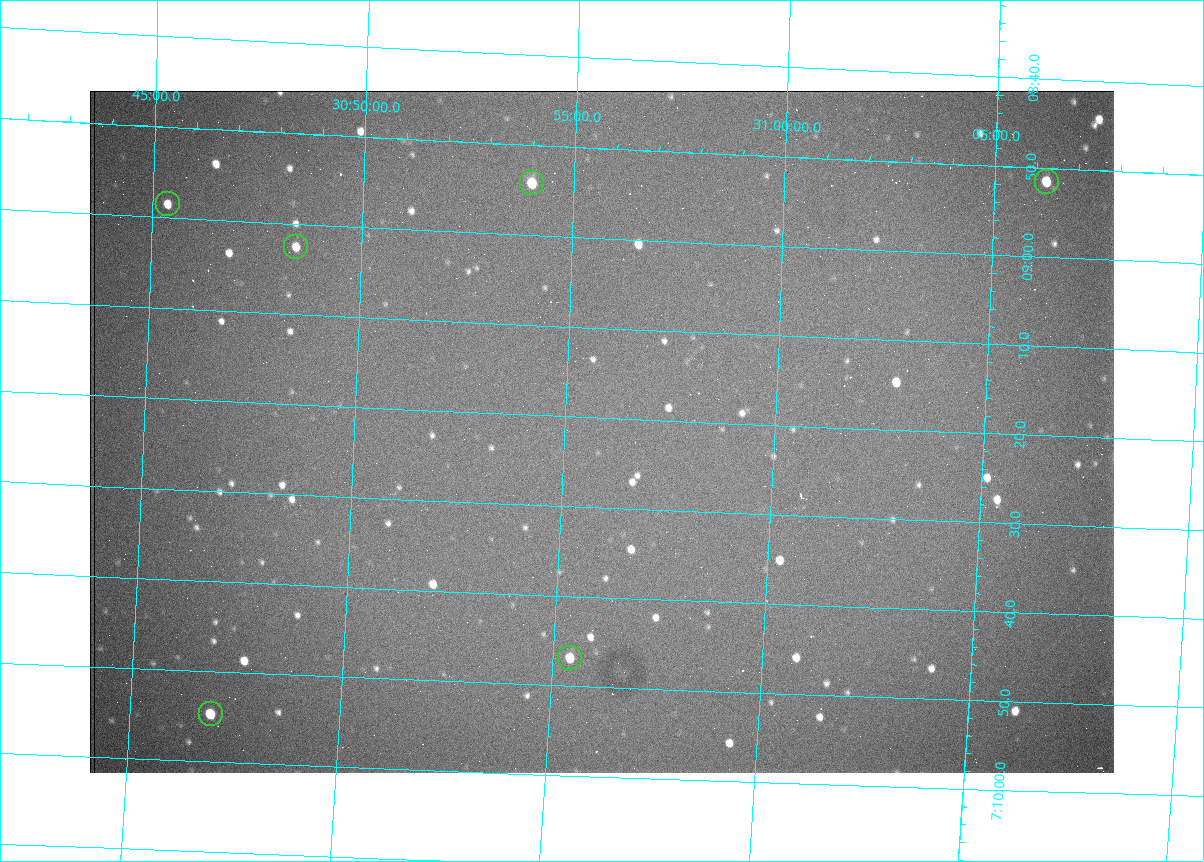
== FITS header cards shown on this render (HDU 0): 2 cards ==
NAXIS1  =                 1024 /fastest changing axis
NAXIS2  =                  682 /next to fastest changing axis

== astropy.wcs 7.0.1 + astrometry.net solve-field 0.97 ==
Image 1024 x 682 px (HDU 0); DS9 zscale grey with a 90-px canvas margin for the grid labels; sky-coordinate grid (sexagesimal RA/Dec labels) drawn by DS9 from the SOLVED WCS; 6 Tycho-2 reference stars matched to detected sources circled (green)
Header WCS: RA---TAN/DEC--TAN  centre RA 07:09:22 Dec +30:56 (107.34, +30.93 deg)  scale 1.43 arcsec/px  FOV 24.4' x 16.3'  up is -93 deg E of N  parity flipped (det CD > 0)
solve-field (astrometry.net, Tycho-2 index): VERIFIED the header's WCS against the Tycho-2 star catalogue (6 matches, 0 conflicts) and refined it, rather than solving blind
Solved WCS: RA---TAN-SIP/DEC--TAN-SIP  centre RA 07:09:22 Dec +30:56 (107.34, +30.93 deg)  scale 1.43 arcsec/px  FOV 24.4' x 16.3'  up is -93 deg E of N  parity flipped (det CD > 0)
The solver's refit moves the header's centre by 3.3 arcsec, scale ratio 1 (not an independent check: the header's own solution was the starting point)
Tycho-2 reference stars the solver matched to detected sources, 6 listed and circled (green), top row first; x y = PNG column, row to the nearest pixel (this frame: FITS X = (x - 90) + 1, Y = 682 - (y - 91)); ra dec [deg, ICRS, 3 dp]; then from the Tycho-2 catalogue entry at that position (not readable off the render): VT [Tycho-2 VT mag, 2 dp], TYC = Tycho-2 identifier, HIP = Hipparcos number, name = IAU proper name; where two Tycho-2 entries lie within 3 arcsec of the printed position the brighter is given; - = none
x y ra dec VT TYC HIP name
1047 182 107.215 +31.104 11.64 2438-821-1 - -
532 183 107.226 +30.900 10.76 2438-883-1 - -
168 204 107.244 +30.756 12.13 2438-718-1 - -
296 247 107.261 +30.807 12.26 2438-856-1 - -
570 658 107.445 +30.924 11.38 2438-1056-1 - -
211 714 107.478 +30.782 11.68 2438-545-1 - -